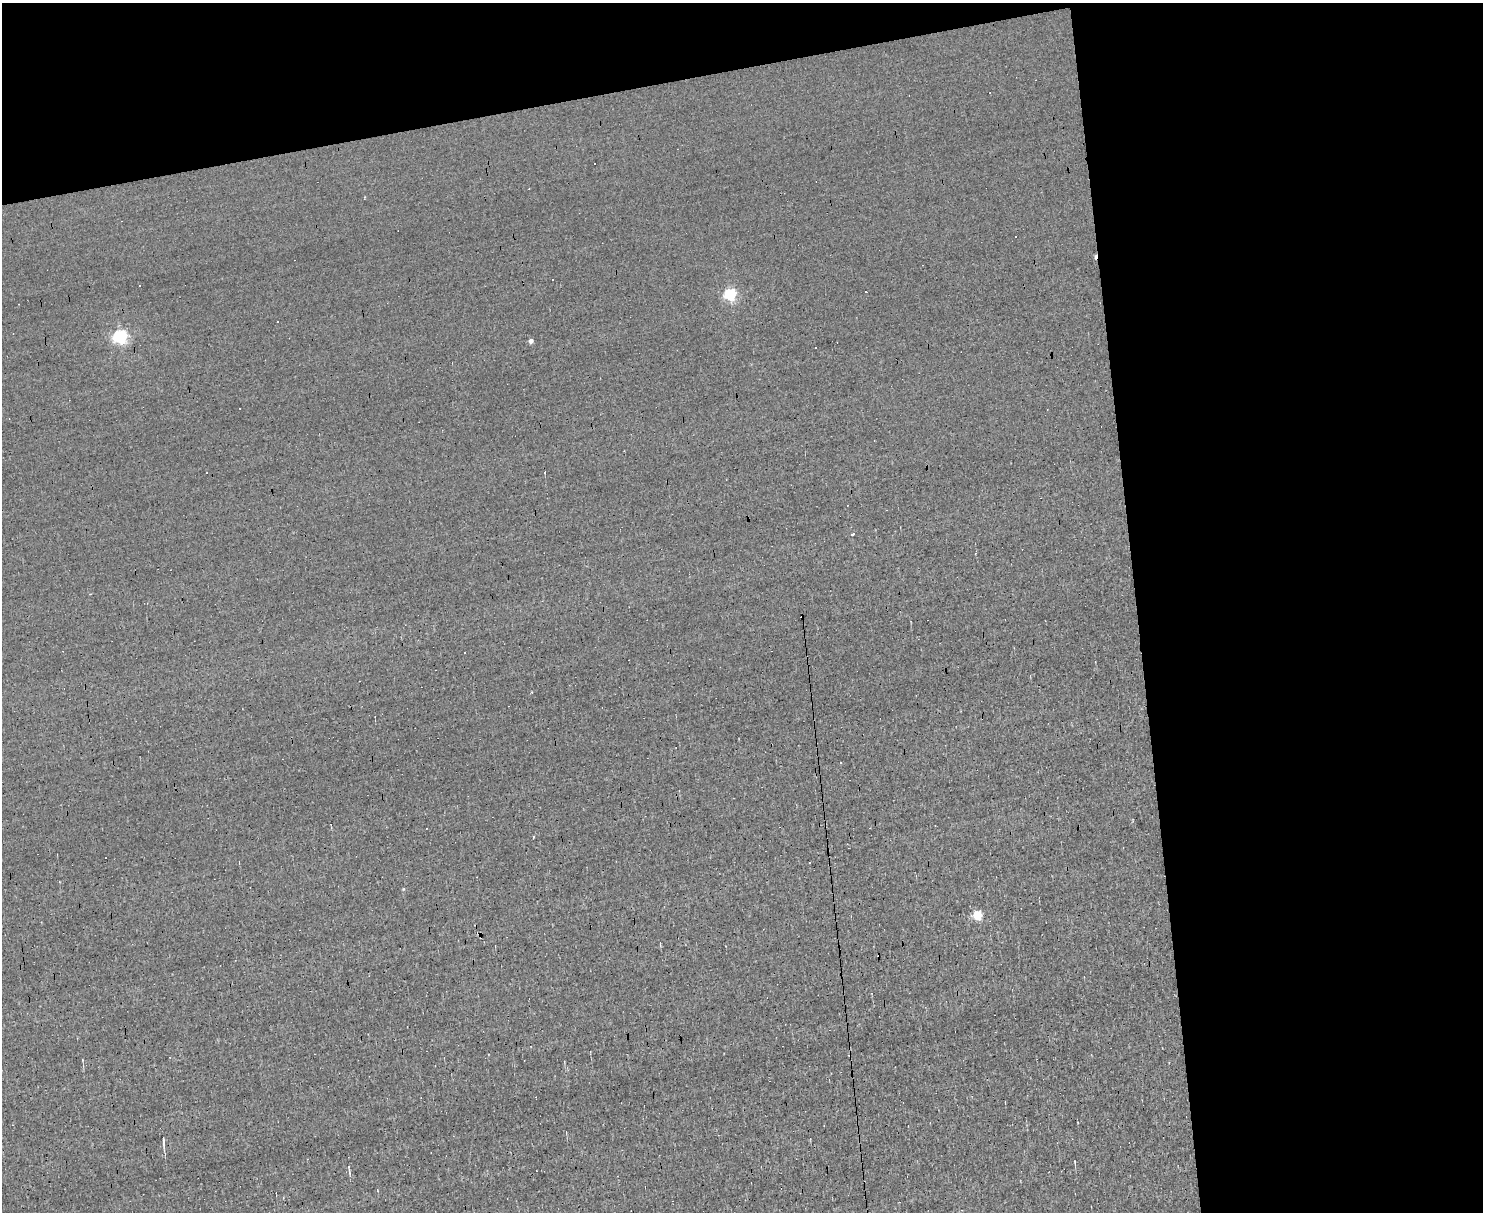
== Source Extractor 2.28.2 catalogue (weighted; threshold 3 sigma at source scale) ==
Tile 3 of 3 x 4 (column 3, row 1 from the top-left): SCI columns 3094-4574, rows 3630-4839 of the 4820 x 4839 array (HDU 1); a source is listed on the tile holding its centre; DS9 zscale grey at full resolution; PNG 1485 x 1214 px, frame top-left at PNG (2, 3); no overlay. Shown black and unused: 30% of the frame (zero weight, under 3 of 4 exposures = <1% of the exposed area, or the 3 px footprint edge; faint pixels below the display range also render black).
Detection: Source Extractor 2.28.2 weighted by HDU 2 'WHT'; one run over the whole footprint, this tile lists its part. Background 0.00107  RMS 0.037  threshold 0.167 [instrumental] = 3 sigma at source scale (4.5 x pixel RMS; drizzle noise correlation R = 1.50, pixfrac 1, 0.05/0.05 arcsec/px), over >= 5 px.
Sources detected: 27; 13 cosmic-ray / hot-pixel residue — not listed; the other 14 listed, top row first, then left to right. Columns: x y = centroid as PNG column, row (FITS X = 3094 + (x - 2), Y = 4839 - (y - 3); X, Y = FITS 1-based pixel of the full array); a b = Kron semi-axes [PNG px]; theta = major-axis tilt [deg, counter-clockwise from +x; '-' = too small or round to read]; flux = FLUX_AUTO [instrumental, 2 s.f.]
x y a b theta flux
553 279 3 3 - 12
139 286 2 2 - 4
730 294 5 5 - 460
278 321 3 3 - 9.7
120 337 6 6 - 750
531 341 5 4 - 14
853 534 3 2 - 11
802 617 3 2 - 5.1
841 763 3 3 - 12
533 837 3 2 - 4.1
403 889 5 3 - 3.2
977 915 5 5 - 200
163 1141 16 4 -85 13
1075 1162 4 3 - 2.5
Overlapping masked pixels (flux is a lower limit): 1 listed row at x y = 802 617